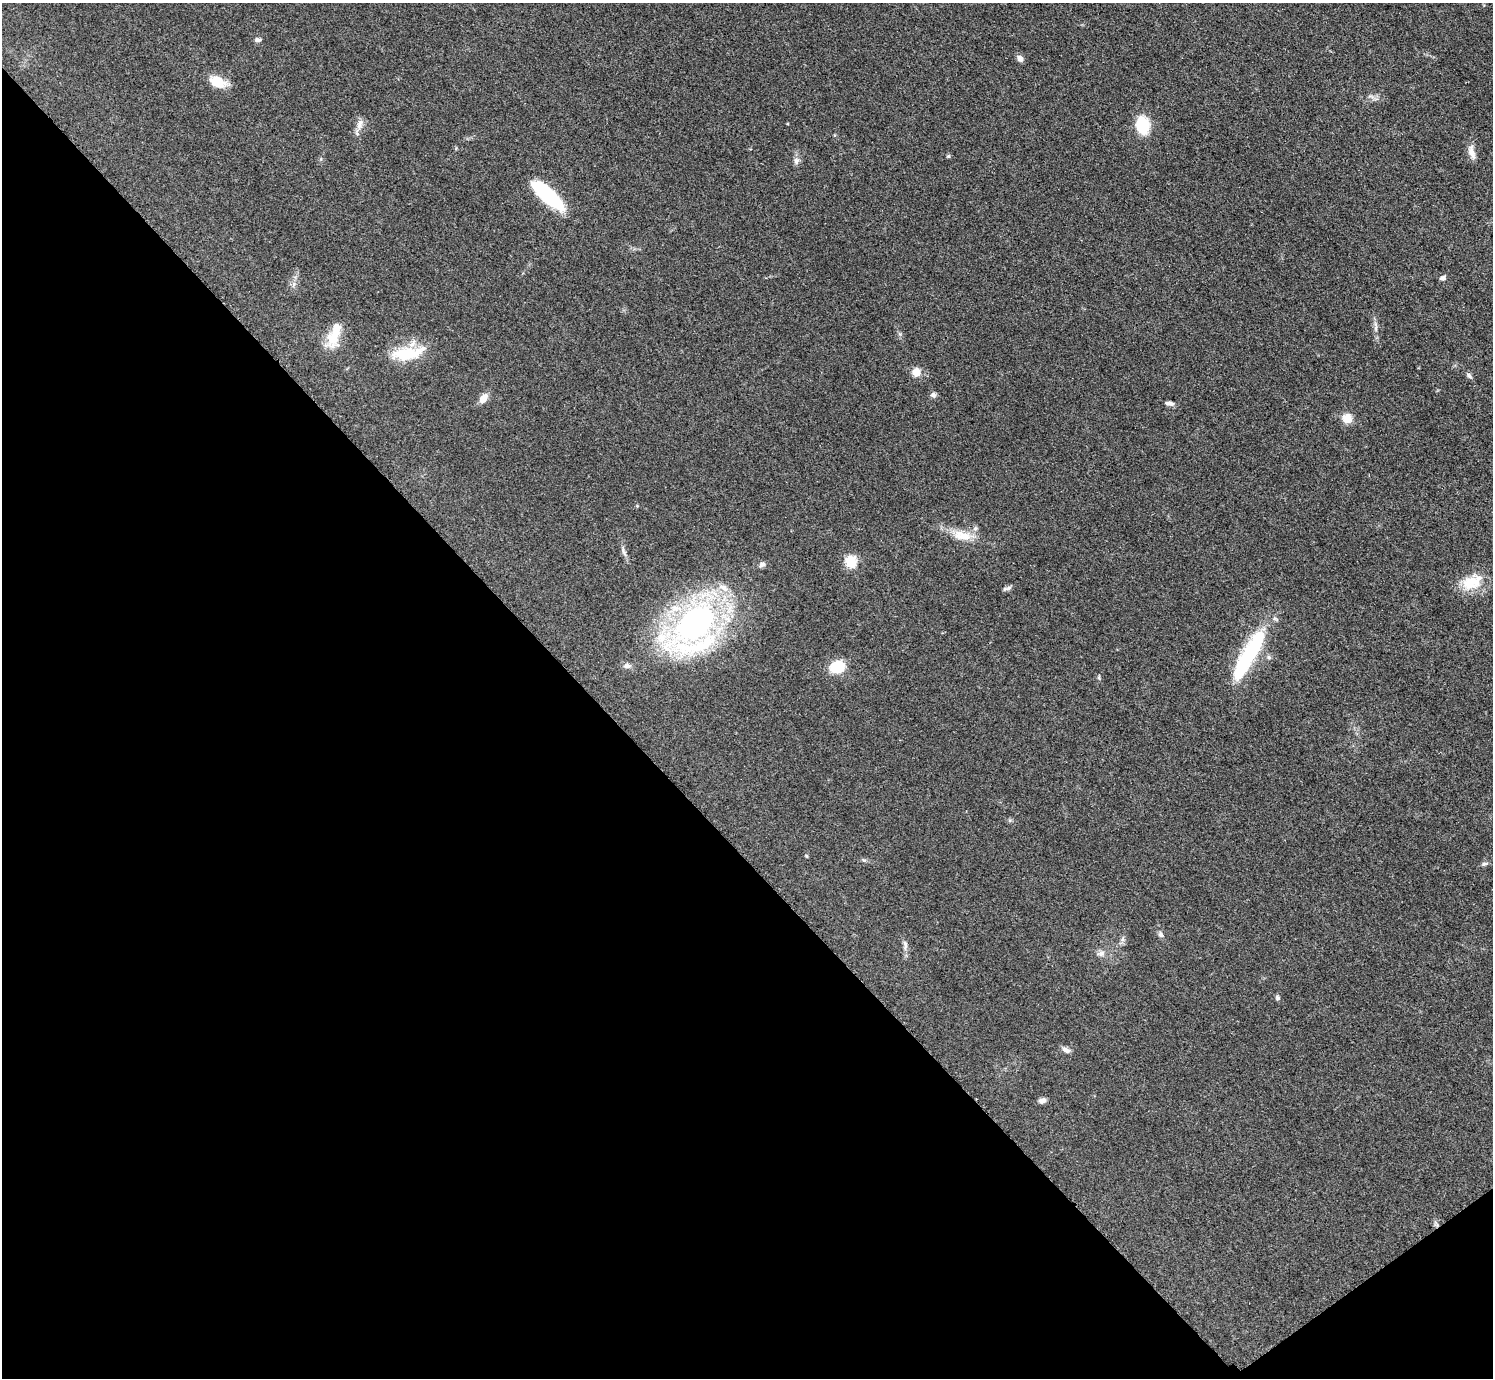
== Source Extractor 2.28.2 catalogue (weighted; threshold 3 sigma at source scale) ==
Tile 14 of 4 x 4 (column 2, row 4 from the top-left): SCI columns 1499-2989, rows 311-1686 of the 5984 x 5981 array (HDU 1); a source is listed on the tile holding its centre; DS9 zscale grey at full resolution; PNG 1495 x 1380 px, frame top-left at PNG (2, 3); no overlay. Shown black and unused: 41% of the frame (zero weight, under 3 of 5 exposures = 1% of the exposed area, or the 3 px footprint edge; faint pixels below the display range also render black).
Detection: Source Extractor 2.28.2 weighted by HDU 2 'WHT'; one run over the whole footprint, this tile lists its part. Background 0.0959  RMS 0.0067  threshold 0.0301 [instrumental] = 3 sigma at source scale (4.5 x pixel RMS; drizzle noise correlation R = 1.50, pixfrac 1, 0.05/0.05 arcsec/px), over >= 5 px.
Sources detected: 47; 5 inside a brighter listed object's ellipse — not listed separately; the other 42 listed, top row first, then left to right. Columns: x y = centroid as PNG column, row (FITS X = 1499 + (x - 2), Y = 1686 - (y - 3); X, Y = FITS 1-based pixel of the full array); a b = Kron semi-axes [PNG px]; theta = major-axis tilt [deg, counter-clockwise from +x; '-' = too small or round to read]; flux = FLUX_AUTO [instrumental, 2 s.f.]
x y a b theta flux
257 40 8 5 -5 1.7
1020 58 8 6 -42 3.3
217 82 21 12 -22 12
360 124 17 8 71 4.6
1143 125 13 10 -83 33
1472 152 20 8 -76 5
948 156 5 4 - 1
796 161 10 7 85 2.7
548 196 35 11 -42 59
1443 278 7 6 - 2.1
1376 328 11 4 90 2.2
335 334 35 14 69 16
408 353 42 15 9 26
916 372 11 9 80 6.1
1469 375 10 5 -45 1.9
933 395 7 7 - 2
483 398 11 7 58 7.1
1170 403 11 5 -6 2.3
1347 418 10 10 - 8.4
637 506 4 4 - 0.62
964 536 25 12 -17 12
623 552 16 4 -66 2.5
851 562 6 6 - 49
762 565 8 6 28 2.2
1472 582 30 19 29 18
1005 589 8 6 11 1.5
695 623 53 30 45 210
1247 657 67 14 61 65
1269 657 6 5 - 1.4
627 666 11 7 -1 2.9
837 667 14 11 15 22
1099 677 6 4 73 0.85
806 856 5 4 - 0.67
864 860 6 5 - 1.1
1484 864 9 5 13 1.6
1161 934 9 6 -66 2
1123 939 9 4 81 1.8
905 946 16 6 -85 3.1
1101 953 13 7 9 3.5
1277 998 6 6 - 1.4
1066 1050 10 6 -30 3
1042 1101 8 6 23 2.9